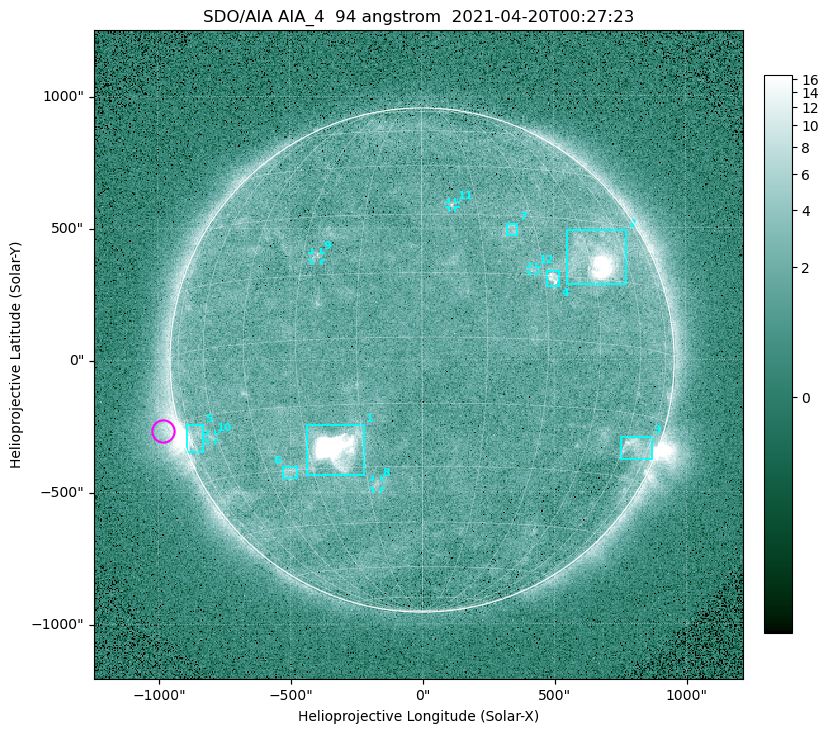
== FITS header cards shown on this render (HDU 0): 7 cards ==
TELESCOP= 'SDO/AIA '
INSTRUME= 'AIA_4   '
WAVELNTH=                   94
WAVEUNIT= 'angstrom'
DATE-OBS= '2021-04-20T00:27:23.12'
CTYPE1  = 'HPLN-TAN'
CTYPE2  = 'HPLT-TAN'

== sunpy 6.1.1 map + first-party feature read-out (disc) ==
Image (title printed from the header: SDO/AIA AIA_4  94 angstrom  2021-04-20T00:27:23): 512 x 512 px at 4.8 arcsec/px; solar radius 955 arcsec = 199 px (full disc in frame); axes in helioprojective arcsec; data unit not stated in the header (colour bar unlabelled)
Orientation: roll -0.138 deg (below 1 deg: not rotated)
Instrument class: DISC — disc imager (sunpy class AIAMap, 94 A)
Bright regions (active regions / flare kernels): reference = the median radial profile (limb darkening/brightening removed); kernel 5 px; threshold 5 sigma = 2.45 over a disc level ~1.72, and >= 1.15x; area >= 9 px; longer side >= 5 px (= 24 arcsec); searched inside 0.97 R_sun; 12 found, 12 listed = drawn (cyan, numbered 1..; 5 of them under ~33 arcsec drawn as corner ticks so the feature stays visible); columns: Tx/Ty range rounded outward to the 10 arcsec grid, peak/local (2 s.f.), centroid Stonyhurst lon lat
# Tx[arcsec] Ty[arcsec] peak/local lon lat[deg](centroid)
1 -440..-220 -440..-240 517 -22 -25
2 550..780 280..490 31 +48 +20
3 750..870 -380..-290 4.5 +67 -22
4 470..520 280..340 5.7 +32 +15
5 -900..-830 -350..-240 6.9 -72 -19
6 -530..-470 -450..-400 3 -38 -30
7 320..370 470..520 3 +24 +26
8 -190..-160 -490..-450 3 -13 -34
9 -420..-380 380..410 2.9 -26 +20
10 -810..-780 -300..-280 2.7 -63 -20
11 100..130 580..600 3 +8 +33
12 410..440 330..360 2.8 +27 +16
Off-limb structures (1.02-1.3 R_sun): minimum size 50 px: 7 found; the strongest spans PA ~85..115 deg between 1.02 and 1.21 R_sun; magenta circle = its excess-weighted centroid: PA ~105 deg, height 1.06 R_sun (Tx ~-980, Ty ~-270 arcsec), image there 4.6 x the reference